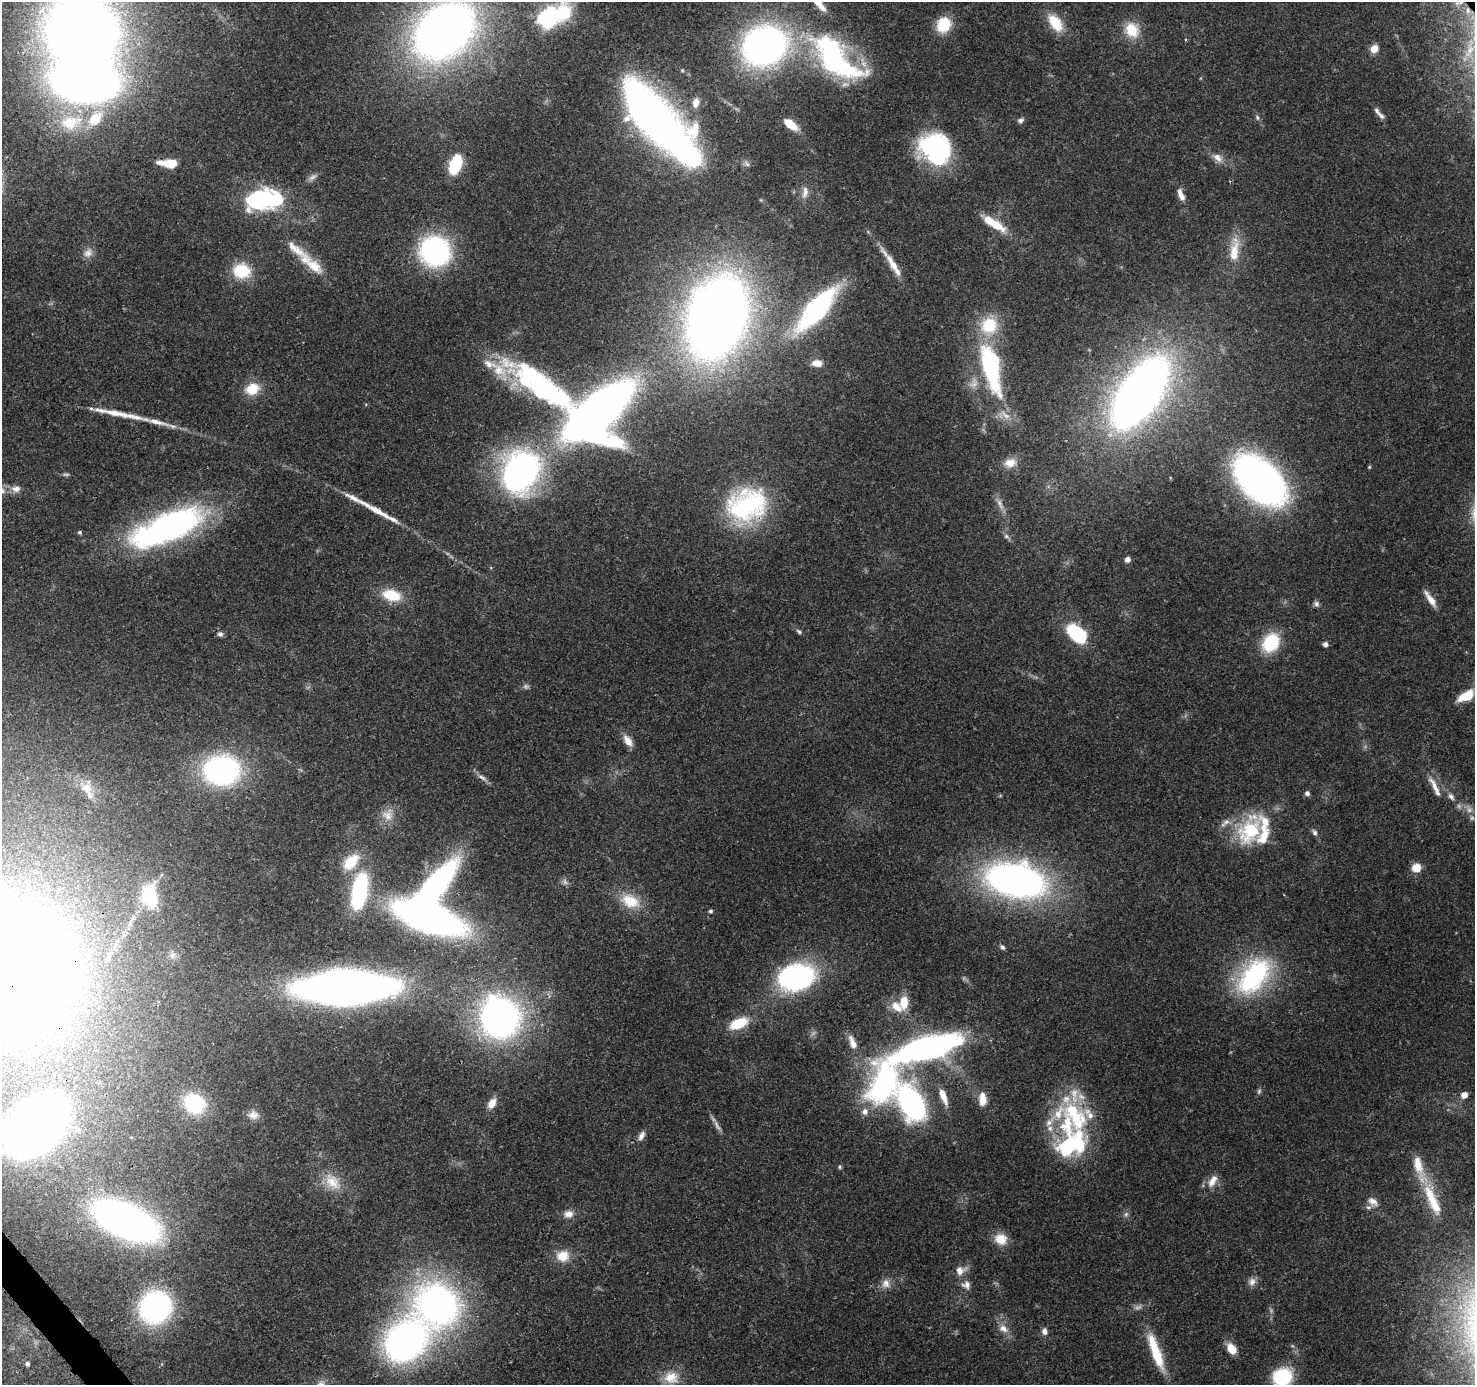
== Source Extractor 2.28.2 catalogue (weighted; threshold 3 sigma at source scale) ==
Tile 7 of 4 x 4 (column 3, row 2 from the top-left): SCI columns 3044-4516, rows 2976-4358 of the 6088 x 6013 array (HDU 1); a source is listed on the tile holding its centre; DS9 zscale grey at full resolution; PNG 1477 x 1387 px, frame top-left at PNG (2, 2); no overlay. Shown black and unused: <1% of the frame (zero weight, under 3 of 4 exposures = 7% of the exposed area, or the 3 px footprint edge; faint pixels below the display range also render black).
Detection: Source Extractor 2.28.2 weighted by HDU 2 'WHT'; one run over the whole footprint, this tile lists its part. Background 0.0987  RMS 0.0038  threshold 0.0171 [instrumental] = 3 sigma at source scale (4.5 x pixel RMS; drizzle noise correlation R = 1.50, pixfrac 1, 0.0396/0.0396 arcsec/px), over >= 5 px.
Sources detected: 173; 9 too faint to see at this stretch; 9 inside a brighter object's white glare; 1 long thin detection or spike segment (spike, bleed or trail) — not listed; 23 inside a brighter listed object's ellipse — not listed separately; the other 131 listed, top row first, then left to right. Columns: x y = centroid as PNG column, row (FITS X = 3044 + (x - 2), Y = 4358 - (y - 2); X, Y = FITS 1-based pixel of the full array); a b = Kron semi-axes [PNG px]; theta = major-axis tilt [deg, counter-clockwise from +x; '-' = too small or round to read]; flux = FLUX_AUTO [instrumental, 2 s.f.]
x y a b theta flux
1459 2 14 6 28 2
546 19 20 10 24 95
1055 23 23 12 -54 11
944 25 16 14 60 12
444 30 44 31 42 370
1132 30 21 17 -57 9.5
81 31 63 56 -13 450
1185 40 4 3 - 0.41
764 46 31 26 23 180
1374 49 9 8 - 3.6
1469 51 19 7 58 4.2
831 57 60 33 -68 67
682 70 5 4 - 0.44
696 102 13 8 79 3.3
1382 116 11 6 -41 1.4
652 117 61 26 -47 310
1257 118 8 5 -64 0.87
1021 120 8 6 15 1.2
70 122 33 21 8 20
790 124 13 6 -37 8.7
935 149 32 27 -41 58
1218 158 14 9 -42 3.2
168 163 22 8 -3 8.3
455 165 15 8 69 26
313 177 14 6 39 1.6
805 192 18 8 81 2.5
1181 195 16 7 -68 3.3
262 199 24 20 74 31
997 225 22 10 -34 8.8
295 249 43 11 -36 8.2
1234 250 37 12 84 10
435 251 25 24 - 72
88 253 14 11 35 2.9
893 265 51 7 -55 7.4
242 271 19 15 -12 15
817 309 38 14 48 85
717 317 56 38 72 570
817 363 11 7 -4 3.2
991 367 53 18 -76 60
543 387 104 25 -31 93
252 389 18 13 21 8.1
1140 393 58 26 55 420
117 413 37 7 -12 6.8
598 413 61 34 45 320
1010 463 17 12 9 4.3
1369 467 5 4 - 0.44
521 472 42 34 67 120
1259 480 39 23 -44 240
16 489 12 8 9 2.7
747 505 48 38 22 55
377 511 43 7 -30 8.4
167 527 82 28 23 120
80 532 5 4 - 0.62
1006 536 7 6 - 0.96
1127 559 5 5 - 1.9
392 595 23 13 -14 12
1430 599 21 7 -55 4.1
1316 604 8 6 -75 1.1
799 632 8 5 -40 0.83
220 634 8 7 - 1.2
1077 634 25 14 -44 25
1271 643 20 16 57 19
1325 644 5 5 - 1.5
526 686 8 7 - 1
1467 696 18 9 26 11
628 741 15 8 -56 3.8
221 770 30 25 1 89
482 777 13 5 -28 1.7
1435 787 32 7 -64 4.4
87 788 17 15 -36 6.3
1307 793 6 6 - 1.2
1451 796 11 7 -51 1.8
1469 810 8 8 - 2
388 815 17 16 - 5.2
1249 831 42 30 45 28
1315 833 8 6 -72 1.1
351 862 25 15 47 11
1416 868 10 9 - 5.3
1015 880 43 24 -11 210
359 891 35 13 80 51
149 896 24 16 -83 20
630 901 27 17 -24 11
710 911 5 4 - 0.72
429 917 44 18 -20 260
1002 947 7 5 -43 0.97
172 955 9 7 65 1.6
7 966 98 77 -48 1100
1254 976 51 30 50 51
796 977 27 19 13 95
345 987 66 22 1 420
904 1002 15 9 85 6.9
500 1017 33 29 -72 170
738 1023 17 9 22 14
852 1042 21 9 -68 3.8
927 1048 76 20 16 140
884 1083 51 29 63 79
1259 1091 8 6 74 0.86
1464 1095 6 5 - 3.4
943 1096 18 7 -69 5.4
983 1099 17 8 -89 4.6
492 1103 13 8 59 3.9
194 1104 22 19 -31 24
912 1104 27 16 -62 97
253 1115 13 11 -7 3.2
1067 1125 90 37 -87 46
35 1127 59 41 36 340
641 1136 14 7 61 2
839 1167 6 5 - 0.6
1212 1181 19 9 59 4.1
332 1182 27 17 -49 9
1432 1200 53 13 -67 16
1373 1202 16 10 -34 3.2
568 1214 13 10 4 3
1126 1214 8 6 87 1.1
125 1221 48 23 -24 240
1001 1239 14 12 -27 6.4
563 1256 16 14 5 6.7
960 1270 13 11 19 3.5
1252 1282 11 10 - 2.3
886 1283 13 11 -90 3.1
966 1285 12 10 -10 2.5
438 1304 39 35 -49 160
155 1307 21 20 - 110
1003 1329 14 10 -33 3.4
1044 1331 8 7 - 1.9
404 1342 42 32 47 140
1231 1349 14 9 -53 5.1
1156 1352 49 11 -70 16
27 1364 5 4 - 0.76
671 1377 21 17 -1 8
1282 1377 17 15 22 26
Overlapping masked pixels (flux is a lower limit): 6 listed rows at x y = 1459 2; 817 309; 521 472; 747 505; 7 966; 35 1127
Isophote crosses this tile's border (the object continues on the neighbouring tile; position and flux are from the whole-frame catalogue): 8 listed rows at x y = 1459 2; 546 19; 444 30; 81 31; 1467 696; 7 966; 35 1127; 1282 1377